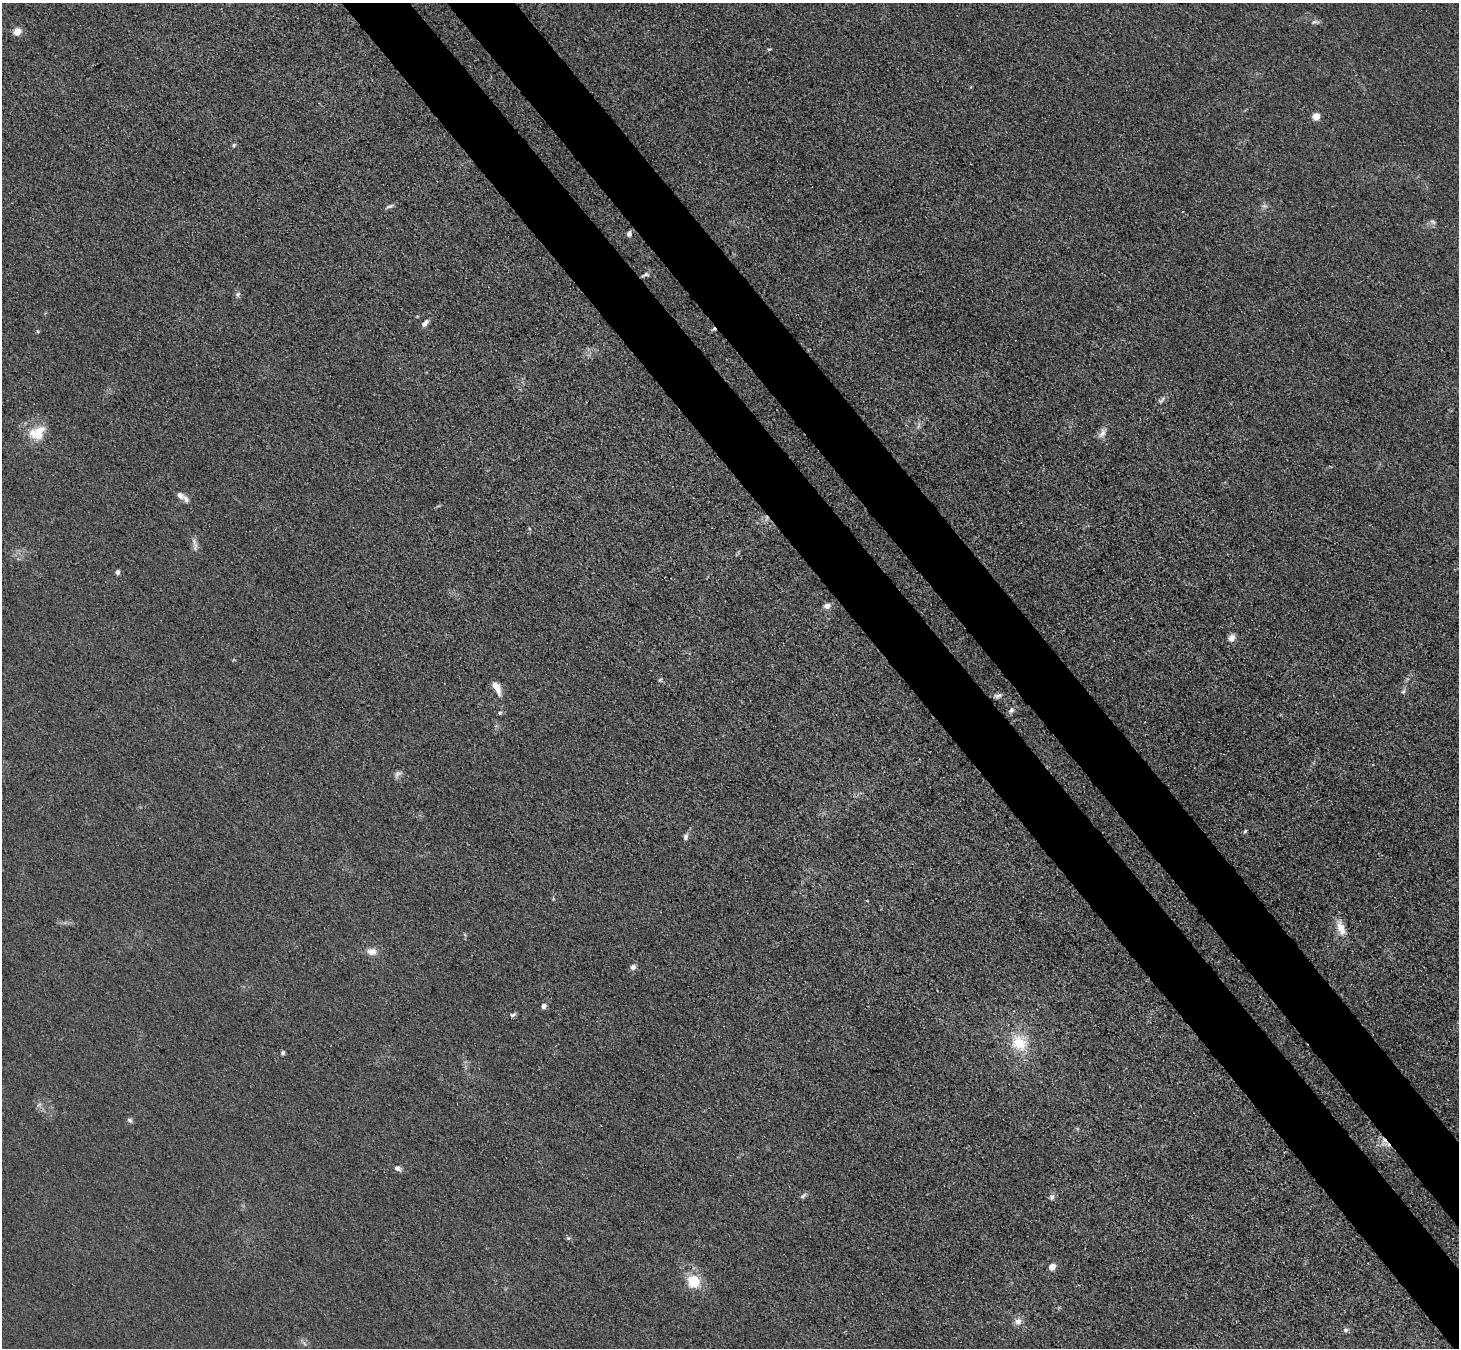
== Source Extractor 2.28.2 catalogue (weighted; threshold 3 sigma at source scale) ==
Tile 6 of 4 x 4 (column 2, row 2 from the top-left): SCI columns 1559-3015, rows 2954-4299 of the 6166 x 6131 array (HDU 1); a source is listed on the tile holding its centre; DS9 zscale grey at full resolution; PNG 1461 x 1350 px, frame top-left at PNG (2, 3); no overlay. Shown black and unused: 9% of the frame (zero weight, under 3 of 4 exposures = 9% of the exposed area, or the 3 px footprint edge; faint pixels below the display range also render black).
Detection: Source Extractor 2.28.2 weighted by HDU 2 'WHT'; one run over the whole footprint, this tile lists its part. Background 0.0318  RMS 0.0067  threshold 0.0304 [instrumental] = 3 sigma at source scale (4.5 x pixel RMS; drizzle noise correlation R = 1.50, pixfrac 1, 0.05/0.05 arcsec/px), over >= 5 px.
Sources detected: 52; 1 cosmic-ray / hot-pixel residue — not listed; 2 inside a brighter listed object's ellipse — not listed separately; the other 49 listed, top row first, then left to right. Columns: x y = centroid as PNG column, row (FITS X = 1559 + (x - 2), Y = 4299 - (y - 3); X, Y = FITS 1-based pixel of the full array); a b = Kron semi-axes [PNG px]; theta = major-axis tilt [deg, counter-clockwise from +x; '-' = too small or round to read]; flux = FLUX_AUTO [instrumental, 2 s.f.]
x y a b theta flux
1315 22 12 5 5 2
17 32 9 8 - 5.4
769 49 6 3 17 0.79
1316 116 5 5 - 17
234 145 6 5 - 1.1
390 206 12 4 18 1.8
1264 206 8 5 -23 1.8
1433 222 8 4 -35 1.5
629 234 6 5 - 2.6
645 275 11 4 20 1.8
238 294 7 6 - 1.7
425 323 9 5 46 3.2
37 331 5 3 - 0.75
1162 400 12 4 50 2
919 425 11 3 75 1.7
1102 433 15 7 62 4
38 435 22 12 -8 12
180 495 10 7 -46 3.5
766 518 11 4 85 1.9
195 543 17 5 -70 3.4
117 572 4 4 - 3.3
827 606 8 7 - 3.3
1232 638 9 7 58 3.9
660 680 6 4 44 0.92
497 687 15 6 -65 8
1403 691 7 5 66 1.4
998 696 10 6 15 2.1
1011 710 9 6 51 2.1
500 713 6 5 - 1.3
398 774 12 7 39 2.5
1245 831 5 4 - 1.1
685 837 9 6 78 2.3
1341 928 19 9 -71 9.4
372 952 12 9 -3 4.9
633 967 7 6 - 2.7
544 1006 5 4 - 4.1
513 1015 9 5 29 1.5
1019 1043 22 20 -59 22
283 1053 5 4 - 1.4
130 1120 8 6 -44 1.5
1384 1141 14 9 74 6.2
397 1168 10 6 -25 2.6
803 1196 9 5 39 1.7
1052 1197 9 7 74 2.1
568 1238 6 5 - 1.1
1052 1267 5 4 - 13
693 1281 15 14 - 18
1018 1321 10 10 - 4
1346 1330 7 5 16 1.6
Overlapping masked pixels (flux is a lower limit): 2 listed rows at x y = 766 518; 1384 1141